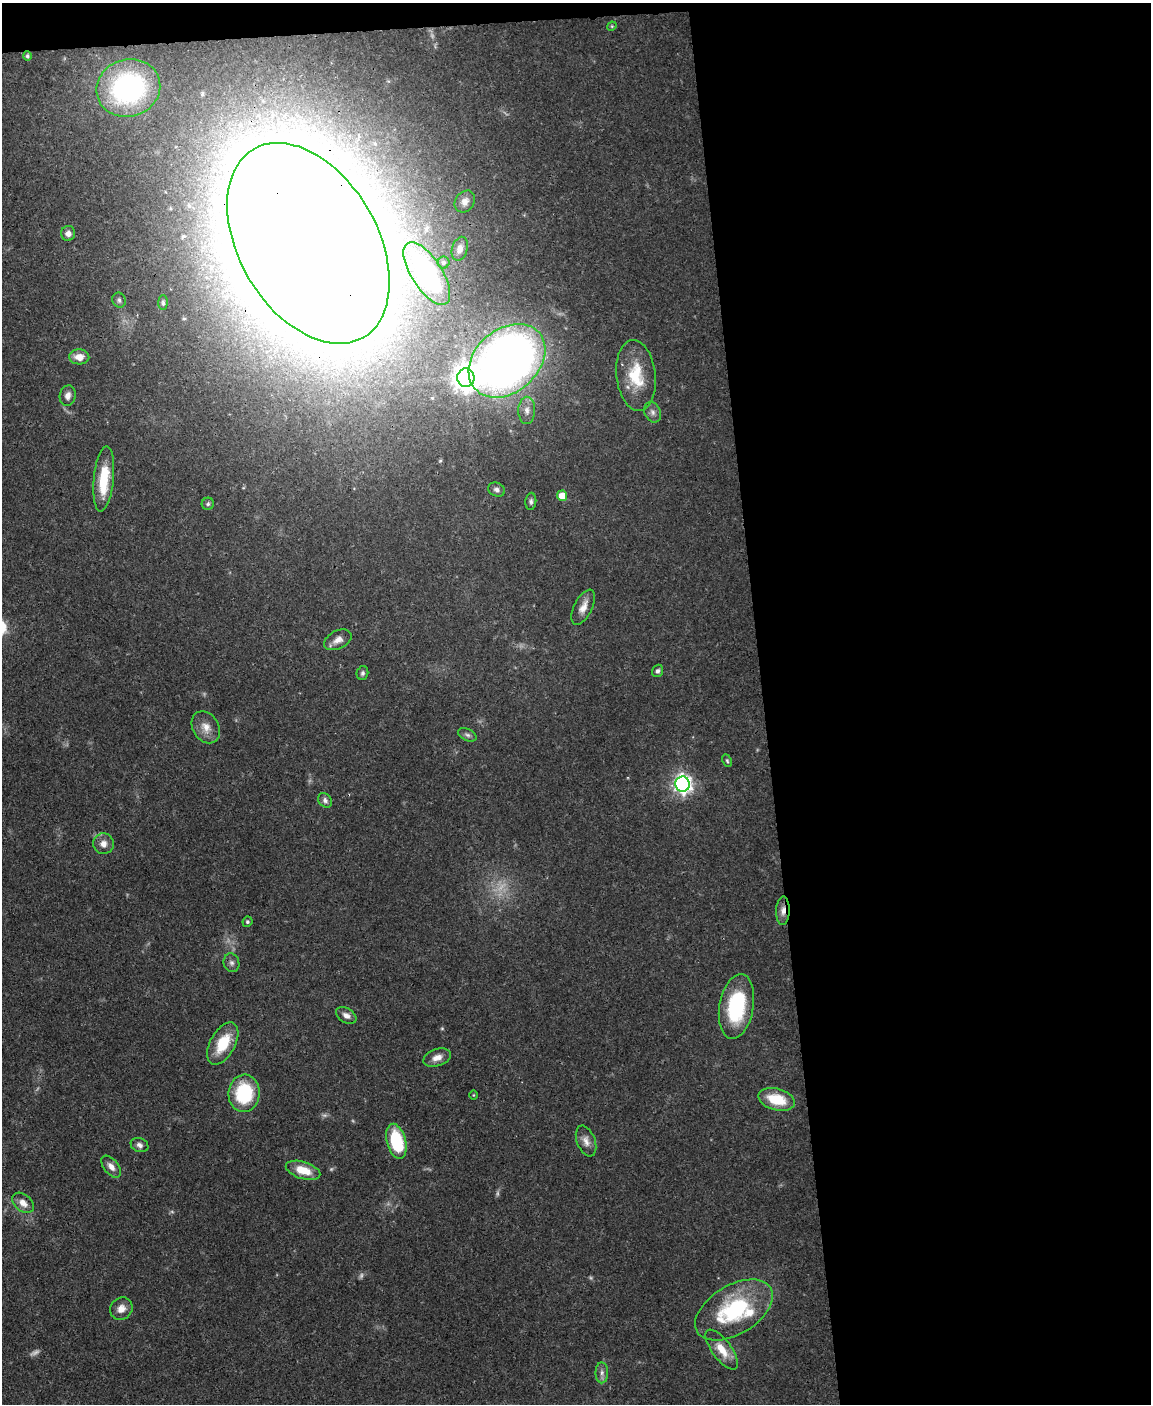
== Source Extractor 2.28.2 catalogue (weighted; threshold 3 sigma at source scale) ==
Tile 4 of 4 x 3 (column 4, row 1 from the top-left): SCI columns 3447-4595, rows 3043-4444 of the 4595 x 4572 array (HDU 1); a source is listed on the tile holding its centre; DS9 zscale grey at full resolution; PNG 1153 x 1406 px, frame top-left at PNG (2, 3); each listed source drawn as its Kron ellipse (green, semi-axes under 4 px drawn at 4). Shown black and unused: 35% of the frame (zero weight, under 3 of 4 exposures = <1% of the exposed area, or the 3 px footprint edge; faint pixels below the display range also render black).
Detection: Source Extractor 2.28.2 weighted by HDU 2 'WHT'; one run over the whole footprint, this tile lists its part. Background 0.106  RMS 0.0043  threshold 0.0191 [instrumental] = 3 sigma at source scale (4.5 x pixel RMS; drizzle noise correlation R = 1.50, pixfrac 1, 0.05/0.05 arcsec/px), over >= 5 px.
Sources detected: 60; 6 too faint to see at this stretch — neither listed nor drawn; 1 inside a brighter listed object's ellipse — not listed separately; the other 53 listed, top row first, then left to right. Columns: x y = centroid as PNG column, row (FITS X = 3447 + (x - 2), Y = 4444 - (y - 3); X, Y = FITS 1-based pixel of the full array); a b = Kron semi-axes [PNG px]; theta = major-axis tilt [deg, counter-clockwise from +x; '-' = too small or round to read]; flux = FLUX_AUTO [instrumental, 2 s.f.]
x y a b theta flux
612 26 5 4 - 0.44
27 56 5 4 - 0.94
128 88 32 28 19 67
465 201 11 9 53 2.9
68 233 7 7 - 2.2
308 243 109 69 -60 5800
460 249 12 7 73 2.8
444 263 6 6 - 0.99
427 274 36 15 -57 75
119 300 8 6 -67 1.2
163 303 7 4 -89 0.99
79 357 10 7 -3 4.6
507 361 43 31 41 410
636 375 35 19 -83 18
466 378 9 8 - 460
68 396 10 8 79 2.4
527 410 13 8 90 3.3
653 412 11 8 -67 2
104 479 33 10 84 16
496 490 9 6 -24 1.6
562 496 5 5 - 6.2
531 501 8 5 85 1.1
208 504 6 6 - 0.92
583 607 19 9 63 4.1
338 640 14 9 27 3.5
658 671 6 5 - 1.2
362 673 7 5 75 1.1
206 727 17 13 -58 4.9
467 735 10 6 -26 1.3
727 761 7 4 -64 0.66
683 784 7 7 - 200
325 800 8 6 -48 1.6
103 844 10 10 - 3.3
783 911 14 6 87 3
247 922 5 5 - 0.81
231 963 9 7 -73 1.5
736 1006 33 17 80 35
346 1016 11 7 -33 2.3
223 1043 23 12 61 13
437 1058 14 8 19 3.5
244 1093 19 15 84 28
473 1095 5 3 - 0.36
777 1099 19 10 -15 14
396 1141 18 9 -75 25
586 1141 16 9 -68 3.2
140 1145 9 7 -22 1.7
111 1167 13 7 -51 3
303 1170 18 8 -17 8.6
23 1203 12 8 -38 3.9
121 1309 12 10 46 3.6
734 1310 43 24 31 44
722 1350 24 9 -53 7.6
602 1373 10 6 -90 1.8
Overlapping masked pixels (flux is a lower limit): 2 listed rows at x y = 308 243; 783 911